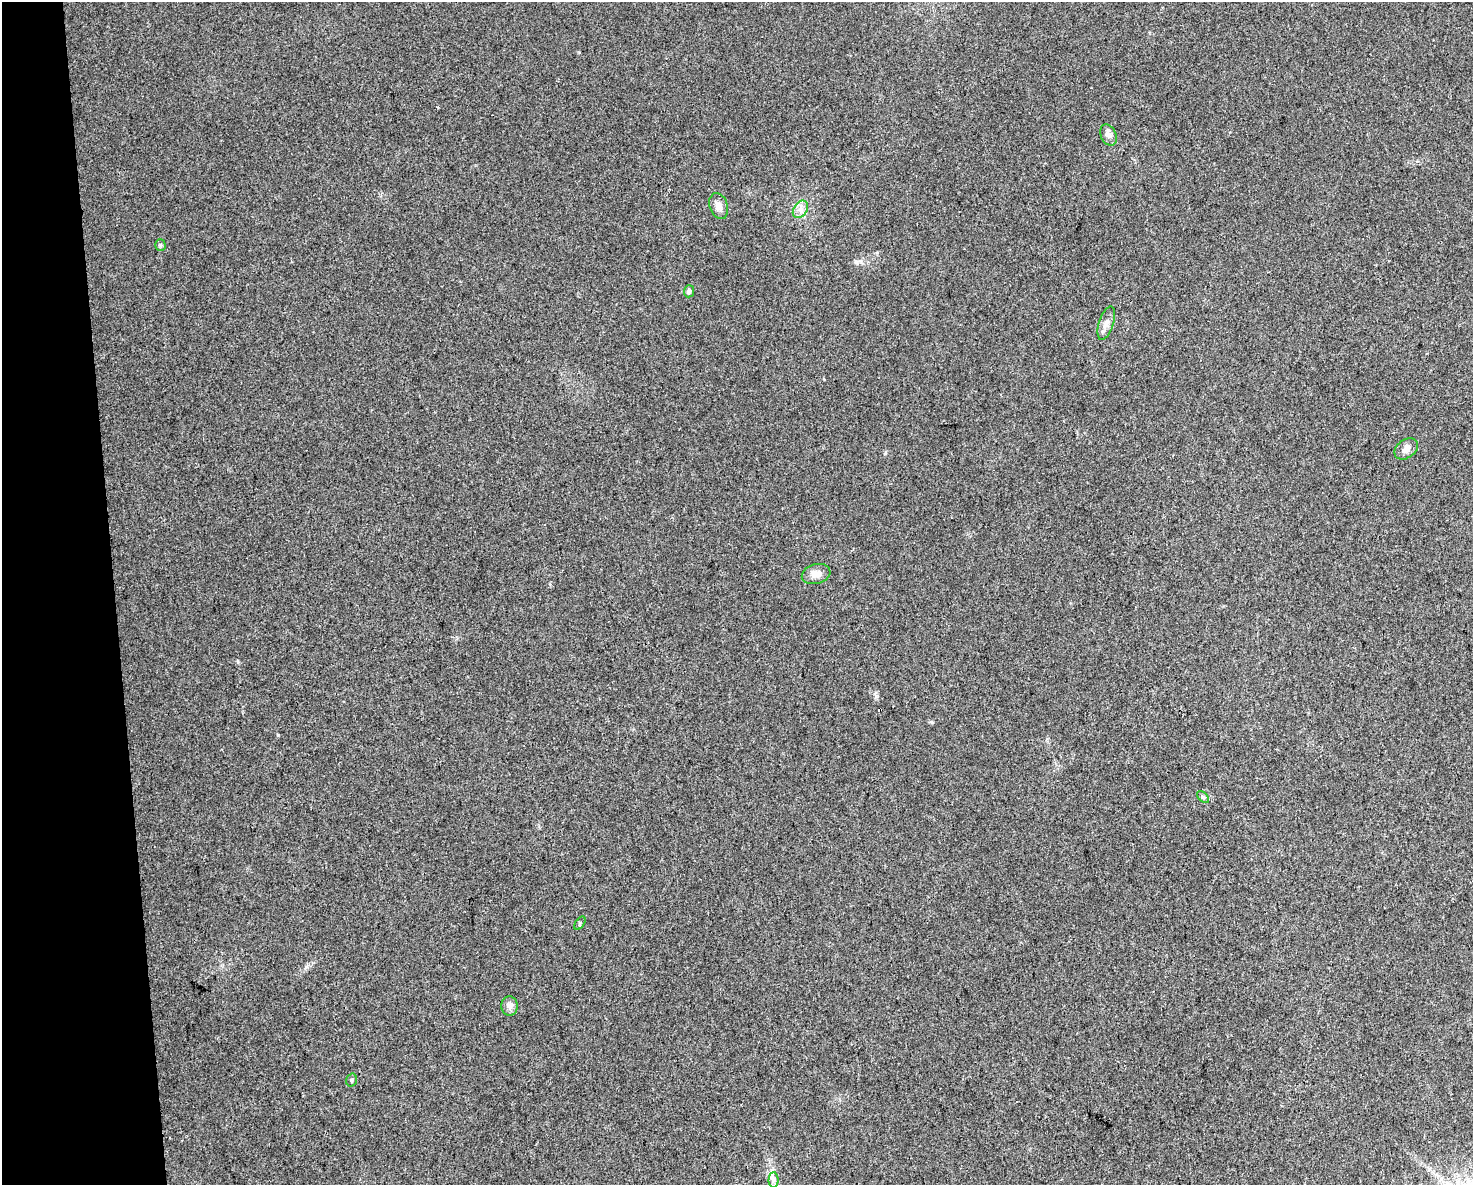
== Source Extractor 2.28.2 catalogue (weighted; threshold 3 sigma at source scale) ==
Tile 4 of 3 x 4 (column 1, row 2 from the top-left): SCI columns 19-1489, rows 2366-3548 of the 4494 x 4730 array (HDU 1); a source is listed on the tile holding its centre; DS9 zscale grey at full resolution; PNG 1475 x 1187 px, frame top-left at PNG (2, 2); each listed source drawn as its Kron ellipse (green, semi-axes under 4 px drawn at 4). Shown black and unused: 8% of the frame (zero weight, under 3 of 4 exposures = <1% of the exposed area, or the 3 px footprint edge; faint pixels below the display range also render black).
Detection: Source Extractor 2.28.2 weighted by HDU 2 'WHT'; one run over the whole footprint, this tile lists its part. Background 0.0315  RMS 0.004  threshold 0.018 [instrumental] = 3 sigma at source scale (4.5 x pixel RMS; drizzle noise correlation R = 1.50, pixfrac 1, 0.0396/0.0396 arcsec/px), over >= 5 px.
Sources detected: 14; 1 cosmic-ray / hot-pixel residue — neither listed nor drawn; the other 13 listed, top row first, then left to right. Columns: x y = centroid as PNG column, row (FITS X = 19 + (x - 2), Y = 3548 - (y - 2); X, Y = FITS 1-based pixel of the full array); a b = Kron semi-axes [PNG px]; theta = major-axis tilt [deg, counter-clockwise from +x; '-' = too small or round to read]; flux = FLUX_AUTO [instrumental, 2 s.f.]
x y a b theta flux
1108 135 11 7 -64 1.8
719 206 13 9 -72 3.1
800 209 9 6 56 2
160 245 5 5 - 0.62
689 291 6 5 - 0.91
1106 323 17 7 72 2.6
1406 449 13 9 37 2.2
816 574 14 10 15 3.1
1203 797 7 4 -44 0.69
580 923 7 4 55 0.55
509 1006 10 8 -86 1.8
351 1080 6 5 - 0.78
773 1180 7 5 89 1.3
Isophote crosses this tile's border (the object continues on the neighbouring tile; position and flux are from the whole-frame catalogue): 1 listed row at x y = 773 1180
Unlisted compact peaks at least as high as the median listed source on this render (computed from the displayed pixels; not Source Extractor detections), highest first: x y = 278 735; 238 662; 856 262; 876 696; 932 722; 306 967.